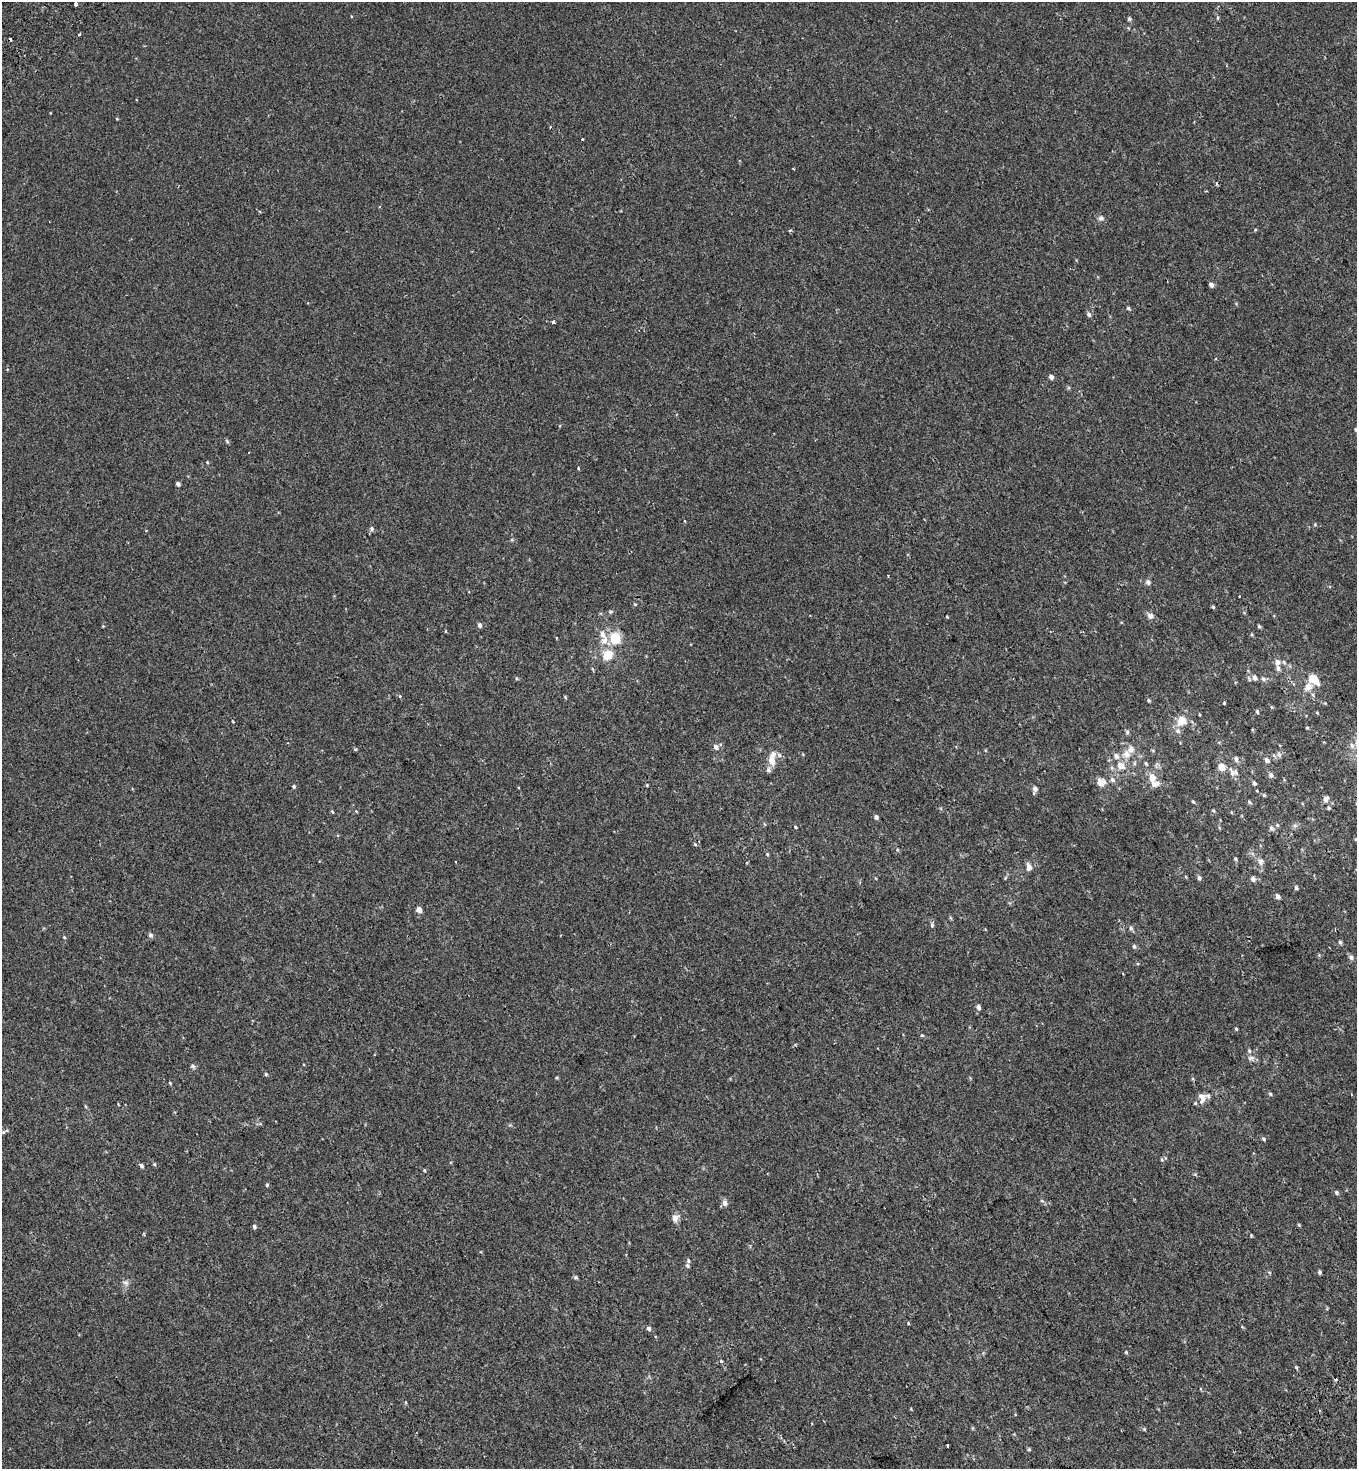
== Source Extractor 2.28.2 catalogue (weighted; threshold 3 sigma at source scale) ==
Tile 6 of 4 x 4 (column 2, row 2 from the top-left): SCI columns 1720-3074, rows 3178-4644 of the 6216 x 6288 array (HDU 1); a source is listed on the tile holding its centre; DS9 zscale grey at full resolution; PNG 1359 x 1471 px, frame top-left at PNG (2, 2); no overlay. Shown black and unused: <1% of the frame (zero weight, under 2 of 3 exposures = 11% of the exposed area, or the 3 px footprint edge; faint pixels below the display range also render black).
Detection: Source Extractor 2.28.2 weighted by HDU 2 'WHT'; one run over the whole footprint, this tile lists its part. Background 2.39e-04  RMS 0.0033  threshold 0.015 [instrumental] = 3 sigma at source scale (4.5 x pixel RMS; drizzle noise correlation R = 1.50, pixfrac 1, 0.0396/0.0396 arcsec/px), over >= 5 px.
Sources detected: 128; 5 cosmic-ray / hot-pixel residue — not listed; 5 inside a brighter listed object's ellipse — not listed separately; the other 118 listed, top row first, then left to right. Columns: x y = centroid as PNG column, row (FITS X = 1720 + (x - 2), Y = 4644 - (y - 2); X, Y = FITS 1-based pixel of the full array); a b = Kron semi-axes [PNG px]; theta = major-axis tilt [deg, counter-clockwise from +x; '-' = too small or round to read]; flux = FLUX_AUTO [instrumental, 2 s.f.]
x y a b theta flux
76 4 4 3 - 3.7
1129 19 5 4 - 0.47
78 35 3 3 - 0.9
793 169 3 2 - 0.25
1101 218 7 5 0 0.69
790 230 4 3 - 0.32
1211 285 5 4 - 1
1128 308 4 4 - 0.41
1089 314 6 5 - 0.61
553 322 4 3 - 0.44
1051 377 5 4 - 0.92
1356 429 5 4 - 0.37
207 462 4 3 - 0.26
578 468 4 3 - 0.23
178 484 5 4 - 0.71
684 521 3 2 - 0.26
372 529 5 4 - 0.5
146 530 3 2 - 0.21
1148 582 7 6 - 0.73
1213 607 4 4 - 0.33
1150 616 9 7 -32 1
947 617 3 3 - 0.29
479 625 6 5 - 0.7
1259 626 4 4 - 0.41
615 639 13 11 -69 6.8
604 641 10 8 65 1.9
607 655 13 9 36 5.2
1277 662 6 5 - 1.3
1284 662 6 3 -70 0.33
1278 668 7 5 -89 0.76
1254 677 6 5 - 1.1
1263 679 6 5 - 0.67
1313 679 14 7 -37 4.9
1308 687 8 6 39 2.4
400 696 3 3 - 0.65
565 697 6 3 -72 0.26
1149 700 5 4 - 0.4
1224 703 3 3 - 0.53
1257 712 5 4 - 0.36
1317 713 5 3 - 0.23
1182 721 7 6 - 5
1127 732 6 5 - 0.47
716 747 6 5 - 1.1
1127 754 9 7 -49 1.7
1279 755 7 5 -63 0.69
1116 756 7 6 - 1.2
1236 759 7 4 -75 0.73
772 760 12 7 -74 2.5
1266 760 6 5 - 0.97
1120 766 8 7 - 2.4
1221 767 5 5 - 4
768 770 6 5 - 0.71
1232 773 14 5 -74 1.1
1271 775 5 5 - 0.96
1152 778 7 6 - 2.6
1112 780 7 5 -44 0.69
1101 782 10 9 - 2.1
1157 783 6 5 - 0.74
1254 783 5 4 - 0.74
294 786 6 3 -83 0.38
1035 789 7 6 - 1
1264 795 5 4 - 0.37
1326 799 8 6 60 1.1
1193 802 5 3 - 0.27
1249 802 6 4 -46 0.38
1329 808 5 4 - 0.35
1213 810 5 3 - 0.28
332 811 5 3 - 0.26
876 817 5 4 - 0.76
795 827 3 3 - 0.3
1271 828 6 5 - 0.63
1235 859 4 3 - 0.43
1260 861 8 7 - 0.91
1029 867 8 5 -76 1.5
1199 878 6 4 -84 0.62
1253 879 6 5 - 0.77
1296 888 4 4 - 0.68
1277 896 5 4 - 0.96
419 910 5 4 - 1.9
932 925 6 5 - 0.5
1131 928 6 5 - 0.56
150 935 6 5 - 0.53
64 937 4 3 - 0.25
1340 942 5 5 - 0.47
1134 946 5 4 - 0.48
1351 957 7 5 -59 0.76
978 1007 5 4 - 1
1236 1029 4 3 - 0.32
922 1035 4 4 - 0.29
1249 1051 5 5 - 0.4
1251 1058 11 4 9 0.74
193 1066 6 5 - 0.51
266 1074 5 4 - 0.33
1270 1094 5 4 - 0.32
1202 1098 15 9 -88 2.3
1263 1139 5 4 - 0.41
154 1164 5 4 - 0.31
141 1165 5 4 - 0.55
267 1185 4 4 - 0.32
1336 1192 5 4 - 0.55
725 1203 8 6 -67 0.93
675 1218 9 8 - 1.5
1299 1225 4 3 - 0.27
254 1226 5 4 - 0.61
1251 1235 4 3 - 0.29
688 1261 5 4 - 0.45
687 1266 5 4 - 0.43
1320 1272 5 4 - 0.51
575 1277 5 4 - 0.49
125 1282 7 4 -19 0.59
908 1323 4 3 - 0.23
649 1328 5 5 - 0.71
1126 1352 4 4 - 0.32
721 1361 3 3 - 0.94
406 1402 4 3 - 0.3
1144 1429 4 4 - 0.32
947 1445 3 2 - 0.26
1029 1449 5 3 - 0.32
Isophote crosses this tile's border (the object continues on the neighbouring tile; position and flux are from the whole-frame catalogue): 2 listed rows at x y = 76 4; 1356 429